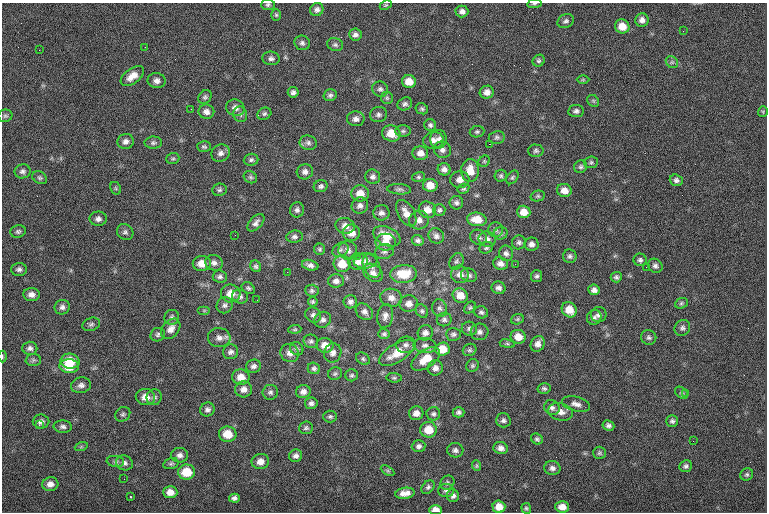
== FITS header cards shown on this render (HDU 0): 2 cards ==
NAXIS1  =                  765
NAXIS2  =                  510

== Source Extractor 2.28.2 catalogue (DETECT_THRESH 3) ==
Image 765 x 510 px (HDU 0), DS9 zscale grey, 1 PNG px = 1 image px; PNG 769 x 514 px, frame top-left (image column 1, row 510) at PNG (2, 3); each listed source drawn as its Kron ellipse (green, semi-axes under 4 px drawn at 4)
Background -0.801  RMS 8.1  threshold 24.3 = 3 sigma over >= 5 px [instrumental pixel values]
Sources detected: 276; all 276 listed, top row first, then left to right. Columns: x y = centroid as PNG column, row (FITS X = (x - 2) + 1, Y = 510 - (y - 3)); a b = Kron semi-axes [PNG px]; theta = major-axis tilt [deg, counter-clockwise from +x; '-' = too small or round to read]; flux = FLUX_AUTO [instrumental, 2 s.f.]
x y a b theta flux
534 4 7 4 7 820
268 5 7 5 3 1100
386 5 6 4 26 690
317 10 7 6 - 1700
462 11 6 6 - 2000
276 15 6 5 - 840
642 20 7 6 - 2500
566 21 8 6 23 1500
622 26 7 7 - 6800
683 31 3 2 - 640
355 35 6 6 - 1900
302 43 8 7 - 1600
335 45 8 6 -16 1300
145 47 2 2 - 500
39 50 2 2 - 1200
271 58 8 7 - 1700
539 61 6 5 - 1200
672 62 6 5 - 1100
132 76 13 7 36 5400
583 80 6 4 0 740
157 81 9 7 -3 2500
409 82 7 6 - 6100
380 89 8 7 - 1600
293 92 5 5 - 1600
487 92 7 6 - 3000
330 95 7 6 - 1500
205 97 7 6 - 1200
387 98 6 6 - 1000
593 101 6 5 - 880
405 104 7 6 - 1500
235 108 9 8 - 2700
191 109 3 2 - 510
422 109 6 5 - 1100
576 111 8 6 7 1700
206 112 8 7 - 2600
763 112 5 4 - 630
240 114 8 7 - 1400
264 114 7 6 - 1200
378 115 8 7 - 1800
5 116 7 6 - 1200
356 119 9 7 -6 2300
430 125 6 6 - 1300
403 131 8 5 0 1300
477 132 7 5 9 1100
391 133 9 8 - 8100
497 137 8 6 10 1400
438 139 9 8 - 2500
433 140 10 8 13 3100
126 142 8 7 - 2600
153 143 9 6 1 1400
308 143 9 7 -17 1800
489 144 2 2 - 3600
204 147 7 5 -3 1100
442 150 9 8 - 2400
536 151 7 6 - 1300
221 153 9 8 - 2500
420 153 8 7 - 3800
173 159 6 5 - 860
251 160 7 6 - 1300
484 161 6 5 - 840
591 162 7 5 6 1100
581 167 7 6 - 1200
444 169 6 6 - 2400
470 170 11 9 90 7400
23 171 8 7 - 1700
305 172 8 7 - 2300
501 176 6 6 - 1100
250 177 7 5 -31 1200
373 177 8 7 - 1800
418 177 6 5 - 920
512 177 7 5 51 1000
40 178 8 6 -31 1100
460 180 9 8 - 4000
676 180 6 5 - 1600
430 185 7 6 - 6000
321 186 7 6 - 1400
116 188 7 5 -61 830
399 189 12 5 -3 1500
463 189 6 4 28 910
219 190 7 6 - 1300
564 190 7 6 - 4600
360 193 9 8 - 5700
538 196 7 5 14 940
456 203 7 6 - 1600
360 206 8 8 - 2100
297 210 8 7 - 1700
427 210 9 8 - 5000
439 210 6 6 - 1200
524 212 7 6 - 5600
381 213 8 7 - 2300
406 213 14 8 -60 4900
98 219 8 7 - 2100
477 219 10 6 -5 7600
419 220 10 9 - 3300
256 223 10 6 47 2200
345 226 10 7 -12 3500
496 230 7 7 - 1600
18 231 8 6 14 1300
125 232 9 7 -42 1500
351 233 8 8 - 4900
501 233 7 6 - 1200
235 235 2 2 - 1200
387 236 14 9 -25 8300
436 236 8 7 - 2100
294 237 8 6 7 1600
479 237 9 7 -27 1800
487 239 9 7 -19 2300
418 241 6 5 - 1600
386 242 10 8 1 4700
519 242 7 7 - 1500
531 244 7 6 - 2100
486 248 7 5 28 1000
320 249 5 5 - 970
340 250 8 6 31 1700
348 250 9 9 - 2700
384 252 9 7 13 1900
506 253 8 7 - 1900
357 256 3 2 - 1100
570 256 7 6 - 1400
640 260 6 6 - 1400
366 261 12 7 5 2700
456 261 9 6 63 1200
358 262 9 8 - 3300
202 263 9 7 2 6000
214 263 9 7 -25 2300
342 264 8 8 - 8400
500 264 7 6 - 2600
515 264 2 2 - 1900
310 265 8 5 -15 2100
256 266 6 5 - 1200
372 266 12 8 -66 2700
655 266 8 6 -36 1700
646 267 2 2 - 1000
19 269 7 6 - 1700
287 272 2 2 - 3700
373 273 11 8 -38 2900
403 274 13 9 5 13000
460 274 9 8 - 3500
469 275 8 6 -22 1600
537 276 6 5 - 1200
220 277 7 6 - 1600
616 277 5 5 - 1200
336 281 8 6 3 2400
248 288 7 5 -35 1100
498 288 7 6 - 1800
594 290 6 5 - 2100
312 291 7 6 - 1300
231 293 10 9 - 5600
31 295 8 6 -5 2700
460 296 8 7 - 6600
240 297 8 6 -15 1700
391 298 11 9 -10 3600
257 300 2 2 - 250
313 302 5 4 - 860
350 302 7 6 - 1900
681 303 6 5 - 960
409 304 9 8 - 3500
225 305 8 7 - 1700
62 307 8 7 - 1900
440 308 9 7 -69 1900
470 308 7 5 48 870
204 310 6 4 0 760
569 310 8 7 - 6700
422 311 7 5 -53 1200
364 312 9 7 -38 2300
481 312 7 6 - 1300
313 315 8 7 - 1700
599 315 8 7 - 2000
385 316 12 8 81 3000
172 317 7 7 - 1500
594 317 8 7 - 1700
444 319 7 6 - 1500
517 319 6 5 - 870
323 320 9 7 35 2000
91 324 9 6 19 1500
682 328 8 7 - 1700
171 329 11 8 50 3600
295 329 6 4 6 740
469 329 7 7 - 1500
479 332 9 8 - 2200
425 333 8 7 - 2400
384 334 6 5 - 1100
453 334 7 6 - 1500
158 335 7 6 - 1400
518 337 7 7 - 5600
649 337 7 7 - 1500
219 338 11 9 -6 3200
311 341 7 6 - 1400
507 344 7 4 -9 830
538 344 8 6 60 3100
325 345 8 7 - 5600
406 345 9 8 - 2400
425 346 11 7 -6 2200
30 348 7 6 - 1800
297 349 7 6 - 1100
442 349 7 6 - 8600
470 350 7 6 - 1200
231 352 8 7 - 1900
290 353 9 8 - 3200
333 353 10 8 71 2500
397 353 20 9 31 11000
2 356 6 3 -89 520
363 359 7 5 -32 1100
426 359 16 8 35 9200
33 360 7 6 - 1200
70 361 9 7 -4 12000
69 366 10 7 -3 11000
253 366 8 6 15 1800
472 366 7 6 - 1100
314 368 6 5 - 1300
435 368 7 7 - 2500
335 374 7 6 - 1100
352 375 6 6 - 1100
241 377 9 7 -10 5600
394 378 8 4 -5 930
81 385 10 7 11 2400
544 388 6 5 - 1200
244 389 8 8 - 3400
270 392 7 7 - 1600
303 392 7 6 - 2400
681 393 7 5 -39 890
686 393 3 2 - 940
145 397 10 8 -5 4800
154 397 8 7 - 1600
311 403 6 5 - 1700
576 404 14 7 -14 3100
552 408 8 7 - 1900
207 410 7 7 - 1900
459 412 6 5 - 1400
560 412 12 8 -16 4300
416 413 7 7 - 3300
123 414 8 7 - 1200
433 414 7 6 - 1300
330 416 7 6 - 1200
503 420 7 7 - 1600
672 421 6 6 - 1300
41 422 8 7 - 2200
39 425 3 3 - 770
608 425 6 5 - 1500
63 427 9 6 -3 1800
306 428 7 6 - 1300
429 430 8 7 - 9700
228 434 9 7 -8 10000
537 439 6 5 - 1200
693 441 2 2 - 1500
419 446 7 6 - 1700
81 447 6 4 19 770
501 448 7 6 - 2500
455 450 8 7 - 1800
599 453 6 6 - 1000
180 455 8 7 - 2300
296 456 7 6 - 2000
115 461 9 5 -6 1400
260 461 9 7 10 4200
124 463 8 7 - 1900
171 464 8 5 15 1100
477 466 5 4 - 730
686 466 6 5 - 1400
552 468 8 7 - 2100
388 471 7 4 -31 900
187 472 8 7 - 13000
747 474 6 6 - 1100
124 479 2 2 - 320
447 483 7 6 - 1300
50 484 8 7 - 3200
428 487 8 5 45 1300
446 490 8 6 0 1500
170 492 7 6 - 3900
405 493 10 5 7 3800
453 496 6 6 - 1700
130 497 3 2 - 380
234 498 5 4 - 1500
499 507 6 6 - 6100
562 507 7 5 -4 3800
526 508 5 5 - 930
436 510 6 5 - 4200
At the frame edge (FLAGS 8, measured only in part): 4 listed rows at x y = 534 4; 268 5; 2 356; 436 510